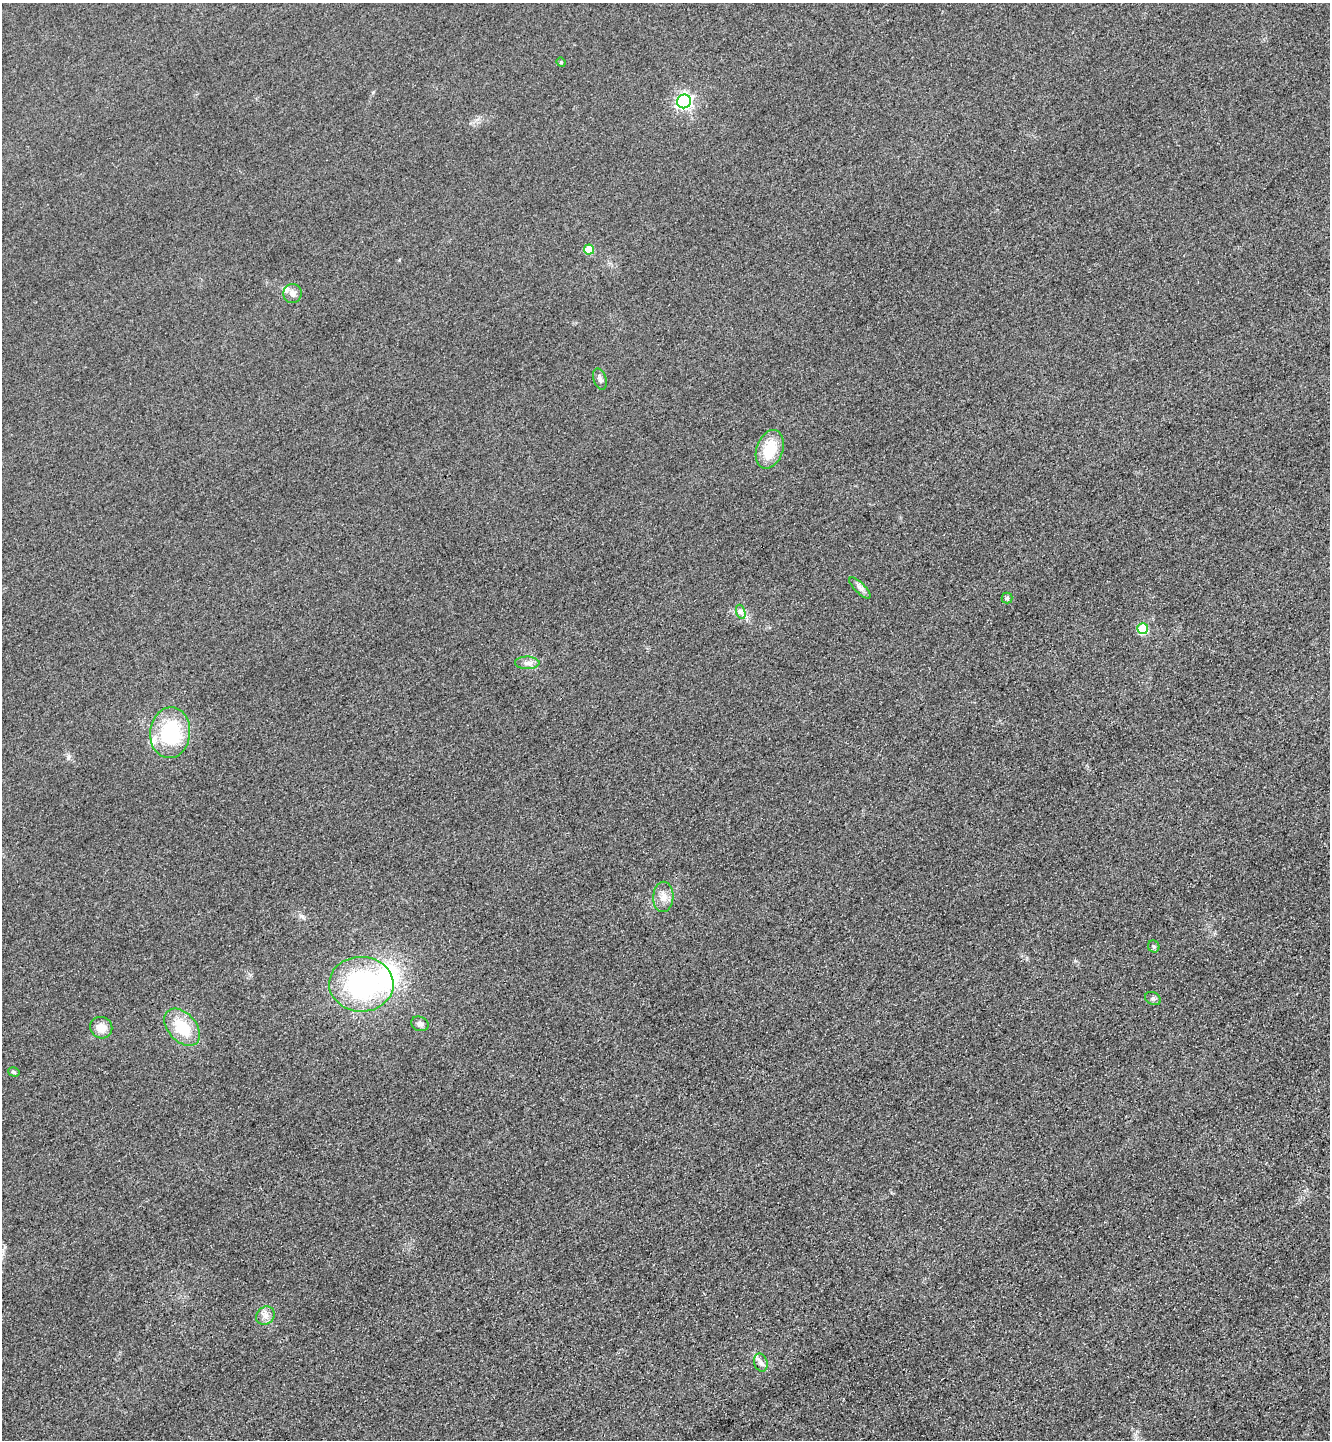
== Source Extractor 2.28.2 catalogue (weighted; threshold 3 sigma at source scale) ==
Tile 6 of 4 x 4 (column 2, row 2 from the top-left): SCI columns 1507-2834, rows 2909-4346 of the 5808 x 5817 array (HDU 1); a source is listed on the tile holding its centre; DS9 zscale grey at full resolution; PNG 1332 x 1442 px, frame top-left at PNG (2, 3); each listed source drawn as its Kron ellipse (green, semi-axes under 4 px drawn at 4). Shown black and unused: <1% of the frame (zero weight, under 3 of 4 exposures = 3% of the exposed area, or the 3 px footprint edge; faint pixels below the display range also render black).
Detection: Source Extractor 2.28.2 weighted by HDU 2 'WHT'; one run over the whole footprint, this tile lists its part. Background 0.0837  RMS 0.017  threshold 0.0763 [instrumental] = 3 sigma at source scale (4.5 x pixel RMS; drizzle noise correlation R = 1.50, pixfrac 1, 0.05/0.05 arcsec/px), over >= 5 px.
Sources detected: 25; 3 inside a brighter listed object's ellipse — not listed separately; the other 22 listed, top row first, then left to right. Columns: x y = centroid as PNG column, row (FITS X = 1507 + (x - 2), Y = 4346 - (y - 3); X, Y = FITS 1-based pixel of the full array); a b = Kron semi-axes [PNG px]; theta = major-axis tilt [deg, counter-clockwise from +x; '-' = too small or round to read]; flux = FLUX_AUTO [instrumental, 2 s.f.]
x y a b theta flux
561 62 5 4 - 2.1
684 101 7 7 - 470
589 250 5 5 - 36
292 293 9 9 - 8.6
600 379 11 6 -73 5.8
770 449 20 13 71 52
860 588 14 5 -45 6.9
1007 598 5 5 - 3
741 612 7 4 -72 4.3
1143 629 5 5 - 76
527 663 12 6 -1 8.4
170 733 25 20 85 130
663 897 15 10 88 15
1154 946 6 5 - 3.5
361 984 32 27 -1 240
1153 998 8 6 -26 4.5
420 1024 9 7 -23 6.4
182 1027 21 14 -48 59
101 1028 11 10 - 20
14 1072 6 4 -17 2.8
265 1316 10 8 44 10
761 1363 9 6 -74 7.1
Unlisted compact peaks at least as high as the median listed source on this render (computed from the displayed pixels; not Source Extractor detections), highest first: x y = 68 757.